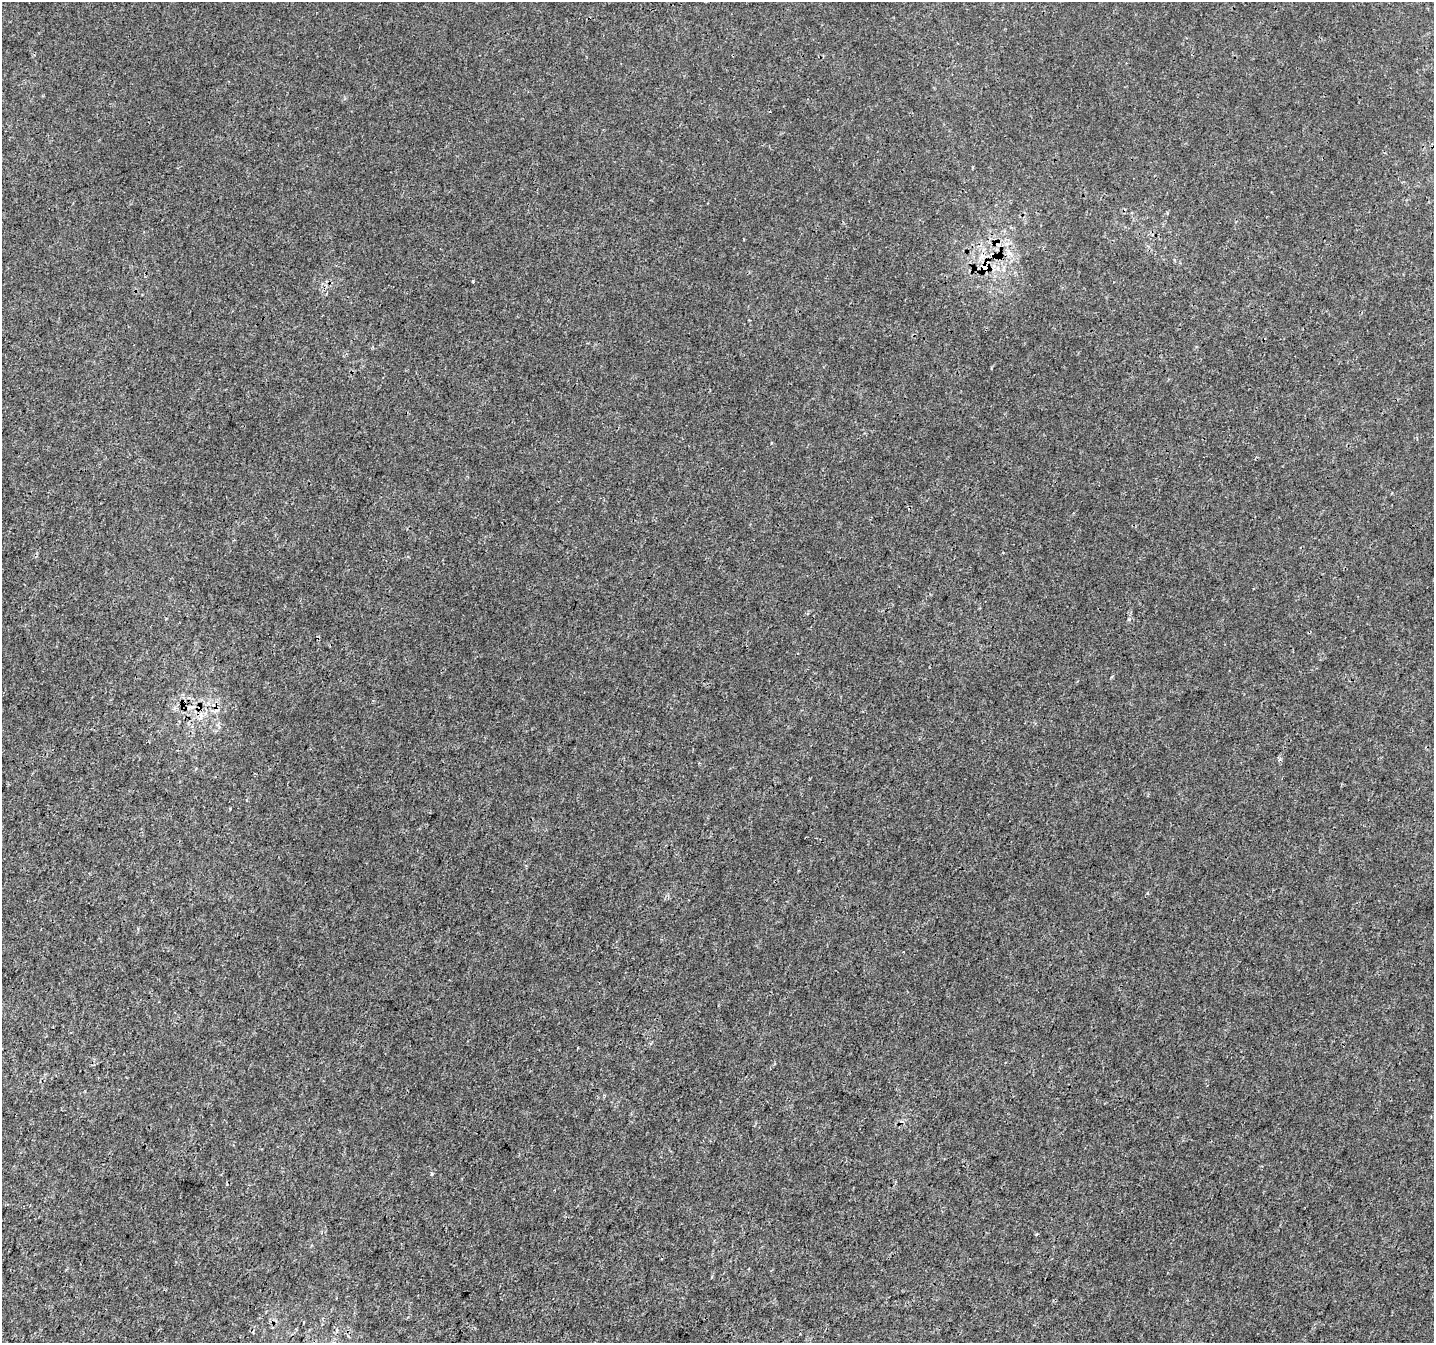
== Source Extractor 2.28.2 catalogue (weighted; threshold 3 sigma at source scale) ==
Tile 7 of 4 x 4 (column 3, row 2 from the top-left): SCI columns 2871-4302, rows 2952-4292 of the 5734 x 5836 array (HDU 1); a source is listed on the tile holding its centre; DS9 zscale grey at full resolution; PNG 1436 x 1345 px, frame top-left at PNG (2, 2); no overlay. Shown black and unused: <1% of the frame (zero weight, under 3 of 4 exposures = <1% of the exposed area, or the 3 px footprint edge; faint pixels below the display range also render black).
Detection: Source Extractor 2.28.2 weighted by HDU 2 'WHT'; one run over the whole footprint, this tile lists its part. Background 1.54e-06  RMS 0.0014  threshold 0.00632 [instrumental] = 3 sigma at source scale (4.5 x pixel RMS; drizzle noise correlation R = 1.50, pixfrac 1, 0.0396/0.0396 arcsec/px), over >= 5 px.
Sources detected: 4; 1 cosmic-ray / hot-pixel residue — not listed; the other 3 listed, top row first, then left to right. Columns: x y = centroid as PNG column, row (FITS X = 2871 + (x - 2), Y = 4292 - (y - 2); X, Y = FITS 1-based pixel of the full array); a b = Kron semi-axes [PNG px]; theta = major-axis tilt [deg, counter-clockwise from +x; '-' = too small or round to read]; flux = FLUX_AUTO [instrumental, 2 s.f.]
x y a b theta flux
984 268 11 9 70 1.5
200 717 8 4 81 0.42
903 952 2 2 - 0.13
Overlapping masked pixels (flux is a lower limit): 1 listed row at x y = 984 268